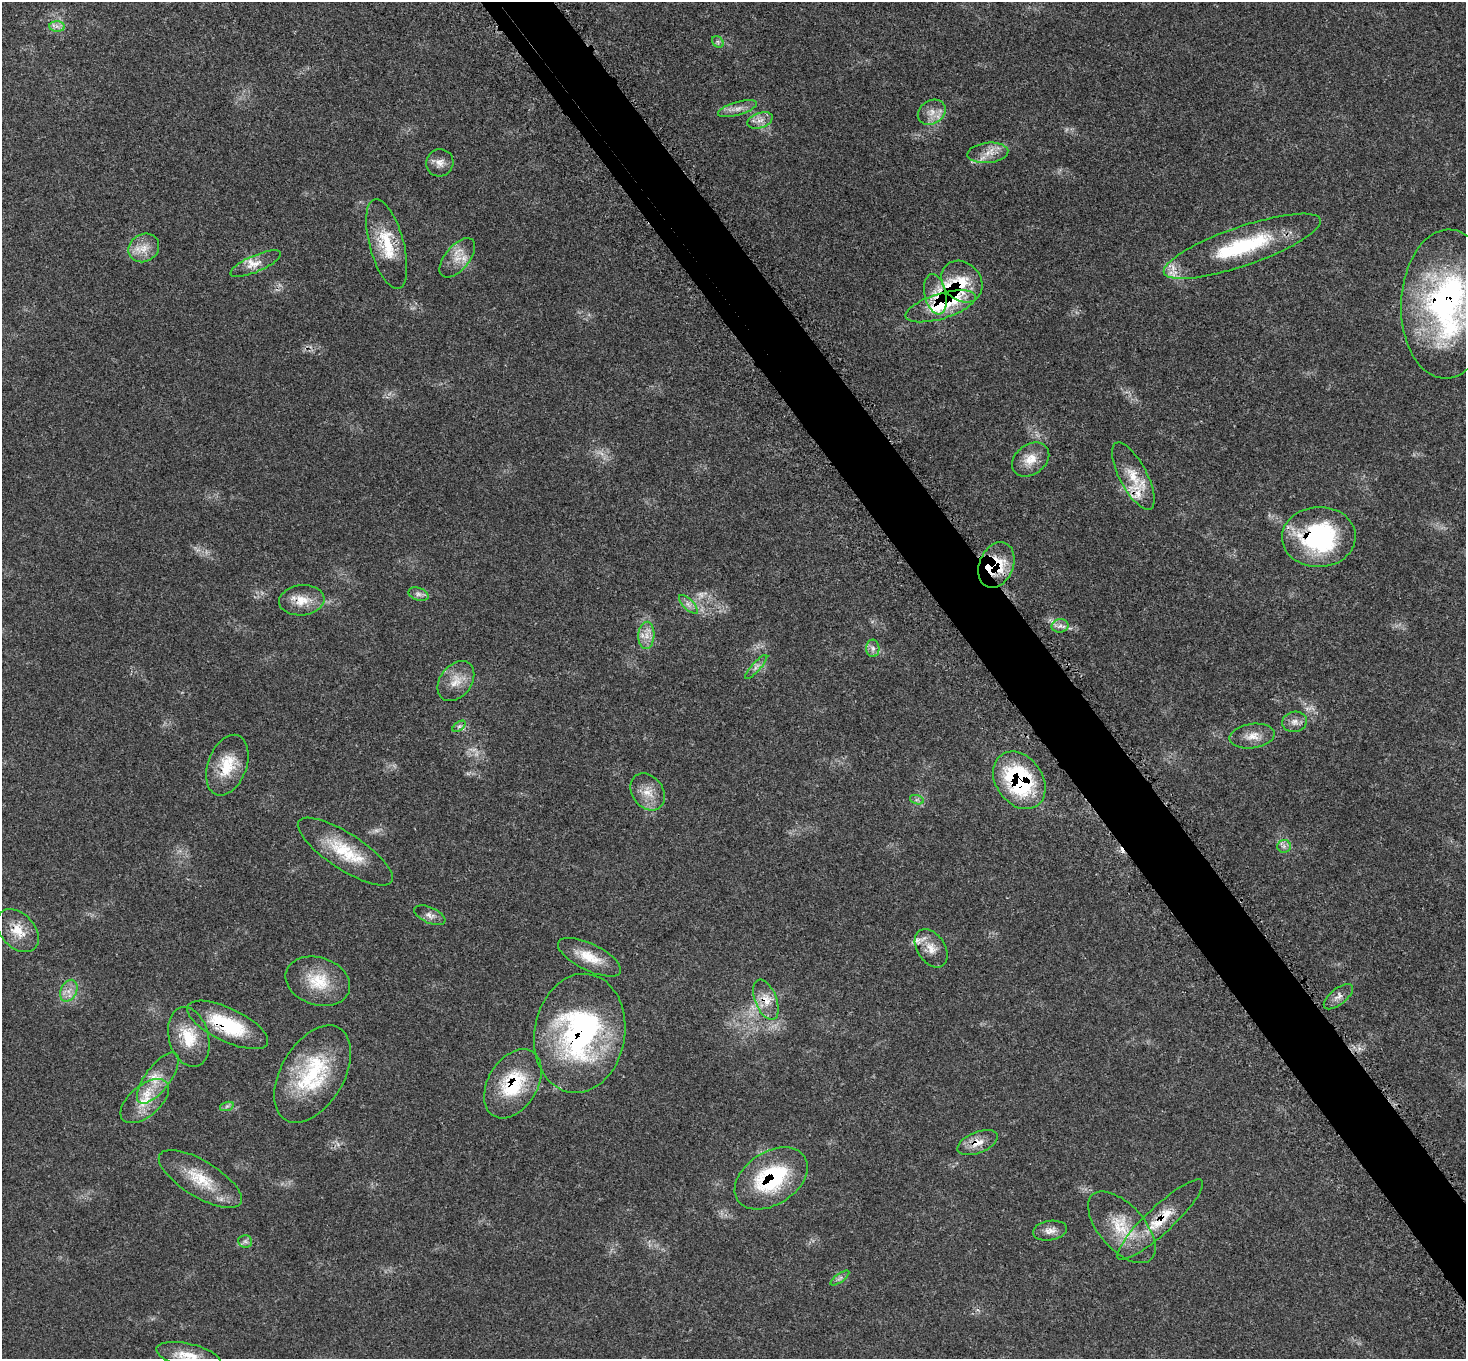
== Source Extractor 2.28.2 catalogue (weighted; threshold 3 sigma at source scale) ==
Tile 6 of 4 x 4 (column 2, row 2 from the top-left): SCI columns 1540-3003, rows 2993-4349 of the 6034 x 6057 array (HDU 1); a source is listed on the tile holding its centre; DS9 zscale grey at full resolution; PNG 1468 x 1361 px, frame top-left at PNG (2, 2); each listed source drawn as its Kron ellipse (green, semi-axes under 4 px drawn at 4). Shown black and unused: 5% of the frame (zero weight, under 3 of 5 exposures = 4% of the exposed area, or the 3 px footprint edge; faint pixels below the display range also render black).
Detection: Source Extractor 2.28.2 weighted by HDU 2 'WHT'; one run over the whole footprint, this tile lists its part. Background 0.0464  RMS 0.0031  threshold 0.0142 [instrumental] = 3 sigma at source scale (4.5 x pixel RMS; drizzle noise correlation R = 1.50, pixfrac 1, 0.05/0.05 arcsec/px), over >= 5 px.
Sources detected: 72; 3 too faint to see at this stretch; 1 cosmic-ray / hot-pixel residue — neither listed nor drawn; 6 inside a brighter listed object's ellipse — not listed separately; the other 62 listed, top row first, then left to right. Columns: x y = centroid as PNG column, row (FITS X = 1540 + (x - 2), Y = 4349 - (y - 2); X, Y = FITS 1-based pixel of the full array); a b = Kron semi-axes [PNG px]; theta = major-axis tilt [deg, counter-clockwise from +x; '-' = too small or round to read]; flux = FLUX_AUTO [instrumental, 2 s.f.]
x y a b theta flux
57 26 8 5 -1 1.2
718 42 6 5 - 0.73
737 109 20 6 16 2.4
932 112 15 11 33 3.2
760 120 13 7 20 2.1
988 153 20 10 6 3.7
440 163 14 13 - 2.5
387 244 46 17 -75 12
1242 246 82 19 19 30
144 248 16 13 32 4.3
457 258 23 12 50 4.7
256 264 27 8 23 3.4
962 282 22 18 -47 9
935 294 20 10 -78 5.8
1447 304 74 46 88 81
941 306 36 12 17 13
1031 460 20 15 37 4.9
1133 476 37 13 -62 8
1319 537 37 30 2 39
996 565 24 17 67 13
419 594 10 6 -17 1.3
302 600 23 15 6 5.6
688 604 12 5 -45 1.4
1060 626 8 6 10 1.3
646 635 13 8 87 2.8
873 648 9 6 -88 1.2
756 667 16 4 48 1.3
456 681 22 15 53 5.1
1294 722 12 10 9 2
459 726 7 4 36 0.69
1252 736 23 12 8 3.9
227 765 31 19 70 9.9
1019 780 31 23 -54 36
648 792 20 15 -53 4.9
917 800 7 4 -17 0.74
1284 846 7 6 - 1
345 852 55 18 -33 15
430 915 17 8 -24 1.8
18 931 25 17 -47 6.5
931 948 21 14 -56 4.1
589 957 34 13 -26 7.1
318 981 33 23 -18 11
69 991 11 8 64 2.4
1338 997 17 8 39 2
766 1000 21 10 -68 4.5
227 1025 44 16 -25 19
580 1033 60 45 81 68
189 1037 30 20 -75 9.9
313 1074 53 31 59 27
158 1078 30 12 53 7
513 1084 37 24 59 19
145 1101 29 15 40 7.8
227 1106 7 4 19 0.67
978 1143 21 10 22 3.9
771 1178 40 26 33 29
200 1179 47 18 -31 12
1160 1220 57 13 43 11
1122 1227 44 22 -48 13
1050 1231 17 9 9 2.4
245 1241 7 6 - 0.85
840 1278 11 4 35 0.85
188 1355 33 12 -12 6.4
Overlapping masked pixels (flux is a lower limit): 17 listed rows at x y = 962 282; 935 294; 1447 304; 941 306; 1319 537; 996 565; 302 600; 227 765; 1019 780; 18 931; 766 1000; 227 1025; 580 1033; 513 1084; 978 1143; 771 1178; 1160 1220
Isophote crosses this tile's border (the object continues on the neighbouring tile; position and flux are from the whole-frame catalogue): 2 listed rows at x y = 1447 304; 188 1355